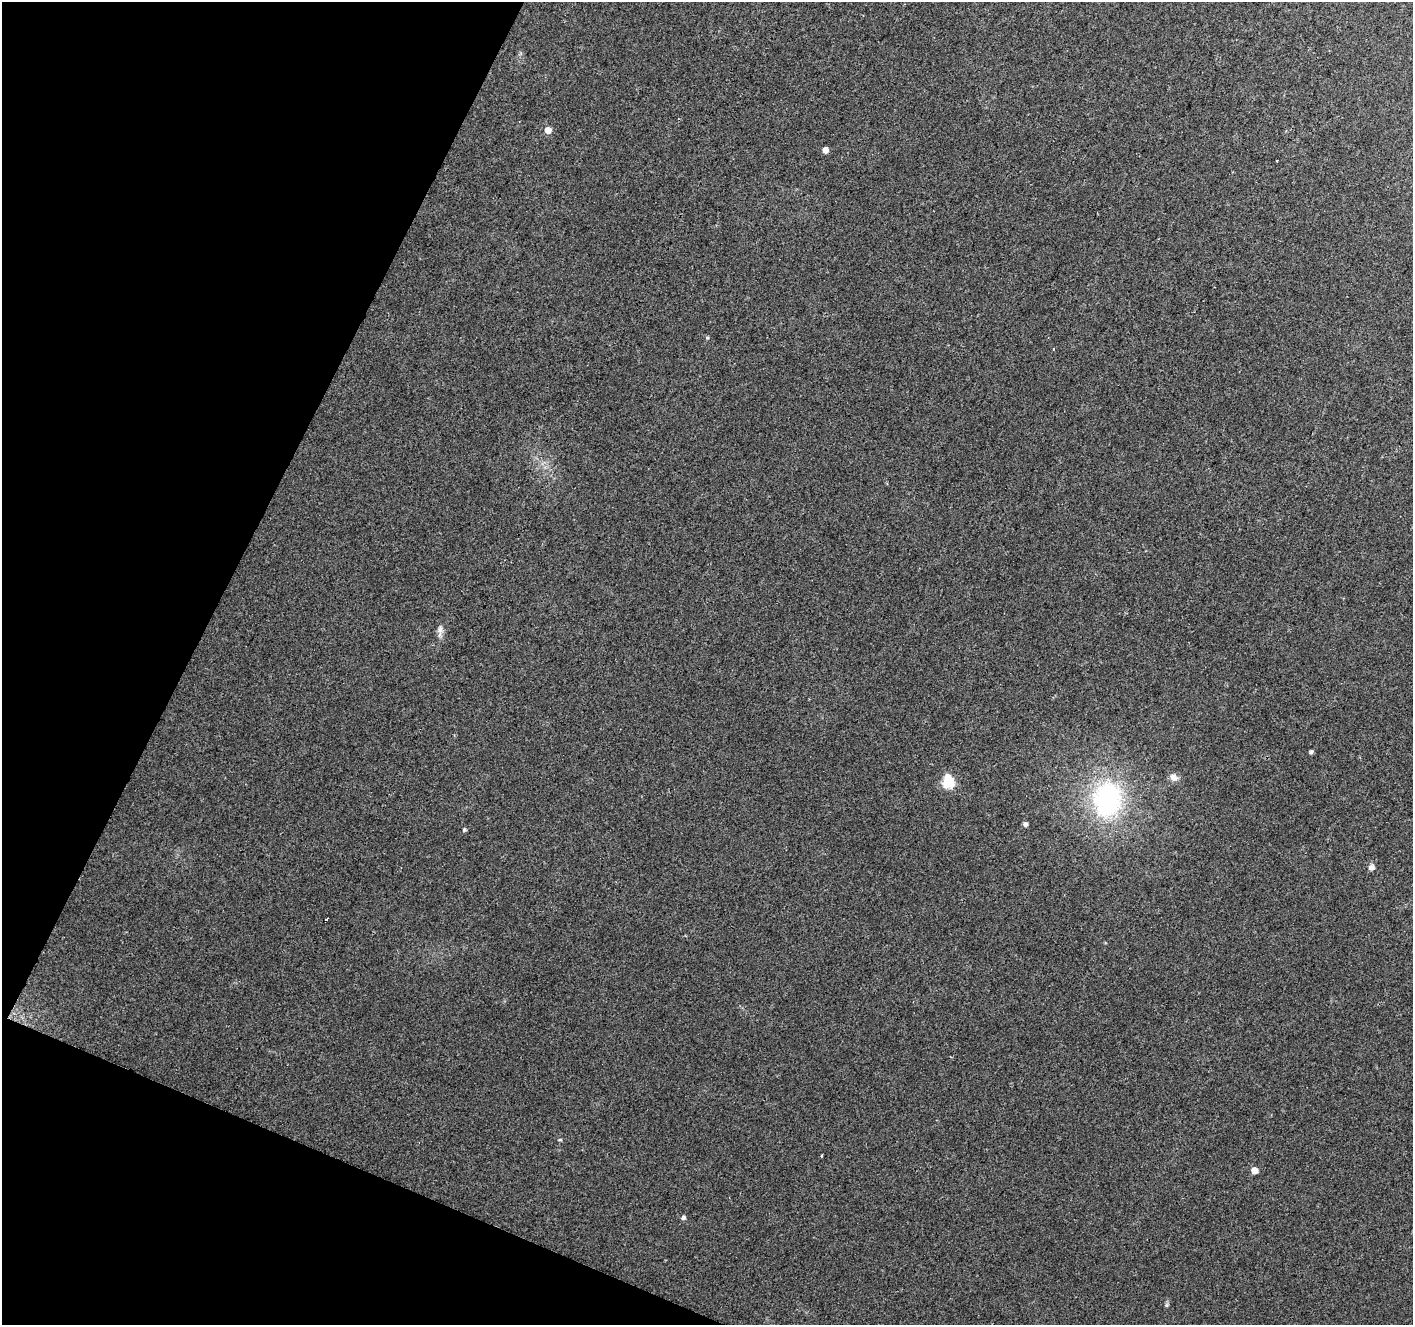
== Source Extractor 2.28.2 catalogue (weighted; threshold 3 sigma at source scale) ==
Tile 9 of 4 x 4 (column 1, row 3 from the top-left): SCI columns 1-1411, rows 1529-2851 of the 5648 x 5767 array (HDU 1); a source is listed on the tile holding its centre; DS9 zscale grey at full resolution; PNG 1415 x 1327 px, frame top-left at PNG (2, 2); no overlay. Shown black and unused: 20% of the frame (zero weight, under 2 of 3 exposures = <1% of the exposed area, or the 3 px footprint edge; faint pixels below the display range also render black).
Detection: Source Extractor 2.28.2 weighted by HDU 2 'WHT'; one run over the whole footprint, this tile lists its part. Background 0.0643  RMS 0.0076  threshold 0.0341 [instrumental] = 3 sigma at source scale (4.5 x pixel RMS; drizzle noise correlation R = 1.50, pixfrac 1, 0.0396/0.0396 arcsec/px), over >= 5 px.
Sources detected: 19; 2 cosmic-ray / hot-pixel residue — not listed; the other 17 listed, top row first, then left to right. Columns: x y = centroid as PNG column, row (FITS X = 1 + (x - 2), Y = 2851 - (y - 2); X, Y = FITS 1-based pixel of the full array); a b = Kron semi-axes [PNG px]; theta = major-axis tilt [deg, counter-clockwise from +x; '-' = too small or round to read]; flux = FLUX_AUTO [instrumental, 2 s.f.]
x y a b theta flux
548 130 5 5 - 7.3
825 150 5 4 - 6.1
1277 160 3 2 - 0.68
707 338 5 3 - 0.84
440 630 15 7 85 4
1311 752 4 4 - 1.5
1174 777 10 8 -45 4.3
948 782 6 6 - 72
1107 799 37 29 83 110
1025 824 5 5 - 2.4
464 830 5 4 - 1.1
1371 868 6 5 - 4.2
560 1140 5 3 - 0.77
822 1156 3 2 - 0.95
1254 1170 5 5 - 9.5
683 1218 5 5 - 1.6
1166 1305 7 4 70 1.2